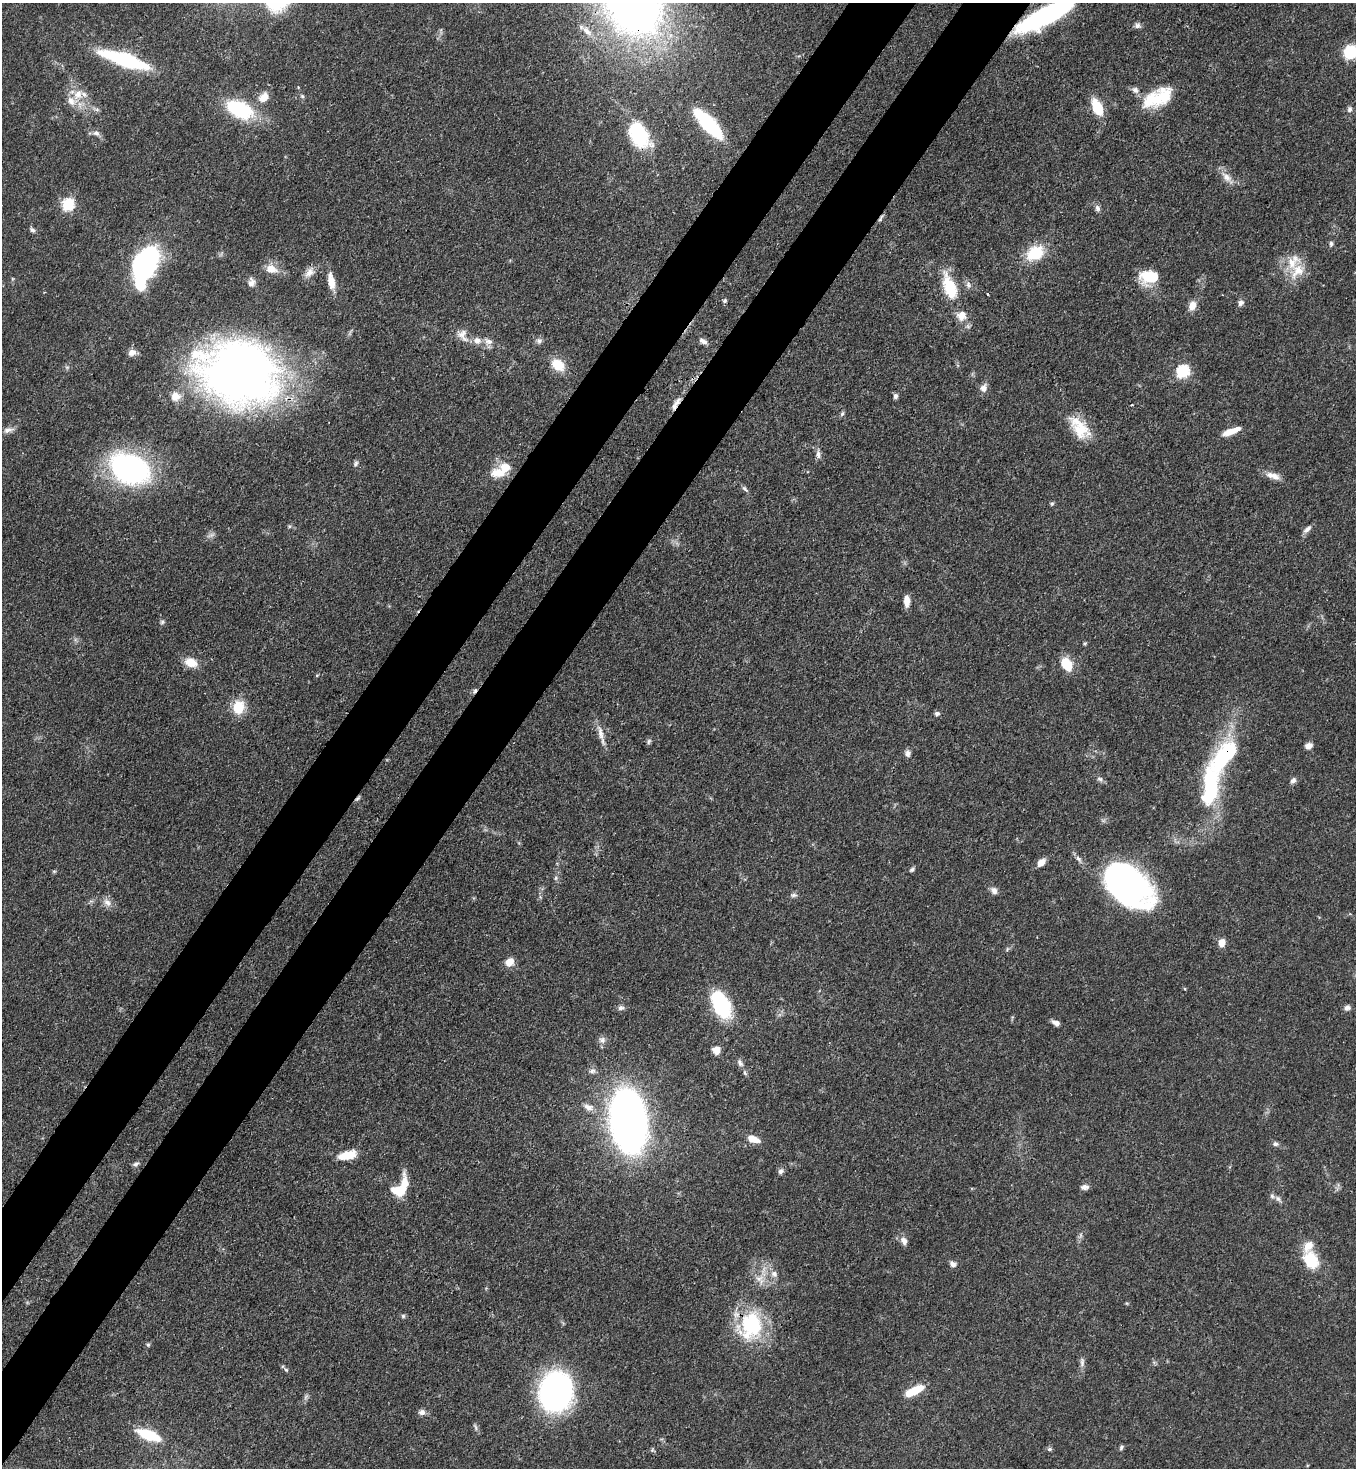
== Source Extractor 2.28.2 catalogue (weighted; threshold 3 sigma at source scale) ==
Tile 7 of 4 x 4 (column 3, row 2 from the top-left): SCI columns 3070-4423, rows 2990-4455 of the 6000 x 5978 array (HDU 1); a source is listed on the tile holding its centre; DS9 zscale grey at full resolution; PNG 1358 x 1470 px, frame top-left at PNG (2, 3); no overlay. Shown black and unused: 9% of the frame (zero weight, under 3 of 4 exposures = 7% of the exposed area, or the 3 px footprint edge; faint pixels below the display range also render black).
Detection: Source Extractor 2.28.2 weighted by HDU 2 'WHT'; one run over the whole footprint, this tile lists its part. Background 0.0664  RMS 0.0036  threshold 0.0162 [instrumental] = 3 sigma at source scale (4.5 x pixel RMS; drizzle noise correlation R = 1.50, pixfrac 1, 0.05/0.05 arcsec/px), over >= 5 px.
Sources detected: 142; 1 too faint to see at this stretch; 3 inside a brighter object's white glare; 1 cosmic-ray / hot-pixel residue — not listed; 9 inside a brighter listed object's ellipse — not listed separately; the other 128 listed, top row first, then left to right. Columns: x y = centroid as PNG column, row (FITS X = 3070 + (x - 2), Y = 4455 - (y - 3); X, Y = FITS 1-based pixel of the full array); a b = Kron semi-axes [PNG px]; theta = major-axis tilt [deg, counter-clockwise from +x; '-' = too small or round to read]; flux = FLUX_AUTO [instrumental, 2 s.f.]
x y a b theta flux
636 11 16 12 -88 64
1044 16 57 14 28 62
1137 26 8 6 -1 1.3
587 31 14 7 -49 2.4
1350 52 12 11 - 16
124 60 46 12 -18 38
1135 90 10 8 -33 1.6
78 94 17 12 56 5.2
302 96 5 5 - 0.66
264 97 15 10 48 4
1158 97 36 18 26 16
1097 107 17 9 -64 11
239 109 32 18 -26 25
1349 109 7 6 - 1.1
97 110 7 4 -1 0.76
708 124 32 10 -47 40
96 133 9 7 -20 1.5
639 135 34 20 -59 21
1226 177 19 9 -46 3.5
68 204 6 6 - 44
1097 208 9 6 -60 1.3
881 218 11 4 57 0.87
32 230 8 5 -31 0.94
1331 244 7 4 84 0.82
1035 253 21 15 32 13
1293 262 25 15 52 7.9
141 266 16 11 -63 59
271 269 14 11 -24 4.3
309 273 15 9 47 2.9
1150 277 17 12 4 15
331 281 20 8 -80 4.8
251 282 11 8 79 1.9
968 285 10 7 -67 1.4
950 288 25 11 -70 17
988 294 3 2 - 0.45
725 301 4 4 - 0.86
1241 303 7 6 - 1.3
1192 306 10 7 74 3.6
962 316 11 10 - 3.7
463 335 20 13 -67 4
477 340 10 9 - 2.6
488 341 12 9 -14 2.5
539 341 9 7 -1 1.2
703 341 11 6 -30 1.5
132 353 11 8 19 2.2
558 365 15 11 -41 7.9
1183 371 6 6 - 50
239 373 78 60 -17 260
984 388 10 8 72 2.2
895 396 7 5 67 1
677 402 15 7 59 2.8
1132 405 4 2 - 0.33
842 414 8 5 62 0.7
1081 429 26 20 -41 11
8 430 14 7 14 2
1231 431 20 6 21 4.9
818 454 11 6 -84 1.6
356 463 8 5 61 0.84
129 469 39 28 -27 80
498 473 20 11 0 6.2
1273 476 20 8 -15 3.1
745 489 12 4 -45 0.92
1052 504 6 5 - 0.56
1307 529 13 6 40 1.6
907 601 12 6 -89 3.1
162 622 6 6 - 0.66
1085 643 5 4 - 0.49
191 662 13 9 -17 5.8
1066 665 14 10 -57 8.9
317 675 5 3 - 0.36
238 707 17 13 77 8.3
937 714 6 6 - 1
601 733 27 6 -74 3.4
649 741 9 5 71 0.75
1309 746 9 7 24 1.8
908 753 9 7 86 1.4
1224 756 51 22 53 33
1100 779 8 6 -45 1.1
1293 780 9 6 48 1.2
1210 787 42 16 84 38
358 798 10 4 49 0.73
1078 859 11 6 -53 1.4
1041 862 9 6 44 3.4
912 869 7 5 26 0.79
54 871 6 4 -18 0.43
556 878 6 4 88 0.65
1126 884 51 27 -40 120
994 891 9 8 - 1.7
794 895 10 5 1 1
107 902 13 9 -40 2.5
1222 943 9 7 76 3.1
509 962 10 8 38 3.7
721 1005 24 13 -65 35
621 1008 9 6 6 1.2
1347 1008 9 7 25 1.3
1056 1023 9 5 -29 1.9
602 1040 10 9 - 1.7
717 1050 8 8 - 3
740 1063 11 6 -55 1.5
588 1107 14 9 -19 2.7
629 1121 37 20 -82 360
753 1139 16 8 -20 4.2
1275 1144 7 6 - 1
347 1155 22 10 14 6.7
136 1164 9 6 21 1
781 1171 8 6 48 1.2
1084 1187 10 6 4 1.5
400 1190 17 10 15 10
1278 1199 10 6 -59 1.2
1081 1235 7 4 90 0.74
904 1241 11 8 -61 2.1
1311 1260 25 18 -58 12
953 1264 8 6 -47 1.5
774 1274 9 9 - 2
759 1279 13 9 15 3.3
403 1316 6 6 - 0.63
751 1325 37 27 78 30
148 1345 5 5 - 0.56
1082 1362 14 6 90 1.5
286 1370 6 5 - 0.58
556 1392 27 23 79 130
911 1392 20 7 29 8.7
422 1412 9 7 -3 1.6
475 1427 11 4 -70 0.85
149 1435 28 11 -21 13
1121 1447 7 5 71 0.7
1049 1449 7 5 26 0.69
652 1450 6 4 47 0.54
Overlapping masked pixels (flux is a lower limit): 8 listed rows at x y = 1044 16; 881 218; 239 373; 677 402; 1224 756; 1210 787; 358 798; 751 1325
Isophote crosses this tile's border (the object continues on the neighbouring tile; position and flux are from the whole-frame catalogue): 3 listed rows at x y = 636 11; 1044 16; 1350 52